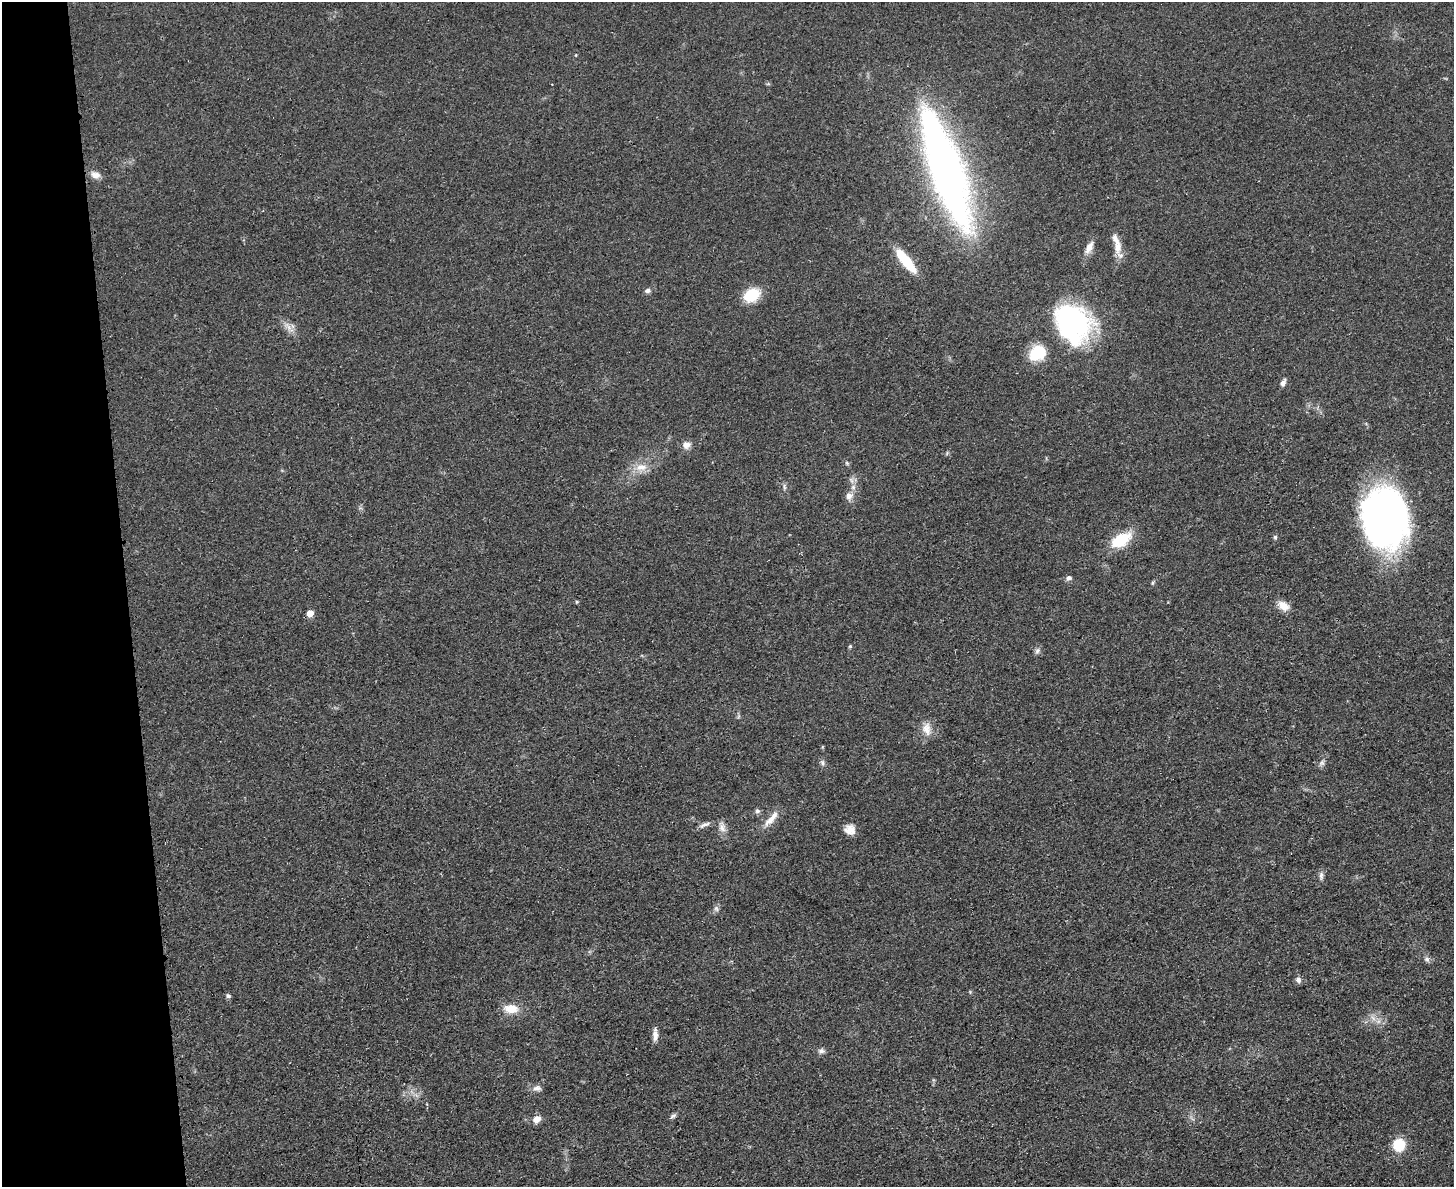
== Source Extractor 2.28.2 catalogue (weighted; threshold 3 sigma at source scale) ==
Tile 4 of 3 x 4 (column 1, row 2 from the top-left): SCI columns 141-1592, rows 2384-3568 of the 4749 x 4766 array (HDU 1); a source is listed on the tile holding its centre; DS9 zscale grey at full resolution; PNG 1456 x 1189 px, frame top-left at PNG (2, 2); no overlay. Shown black and unused: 9% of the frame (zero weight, under 3 of 4 exposures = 2% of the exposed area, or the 3 px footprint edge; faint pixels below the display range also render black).
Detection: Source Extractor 2.28.2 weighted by HDU 2 'WHT'; one run over the whole footprint, this tile lists its part. Background 0.0456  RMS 0.0053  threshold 0.0238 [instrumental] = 3 sigma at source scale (4.5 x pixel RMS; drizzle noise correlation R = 1.50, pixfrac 1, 0.05/0.05 arcsec/px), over >= 5 px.
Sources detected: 49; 1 inside a brighter listed object's ellipse — not listed separately; the other 48 listed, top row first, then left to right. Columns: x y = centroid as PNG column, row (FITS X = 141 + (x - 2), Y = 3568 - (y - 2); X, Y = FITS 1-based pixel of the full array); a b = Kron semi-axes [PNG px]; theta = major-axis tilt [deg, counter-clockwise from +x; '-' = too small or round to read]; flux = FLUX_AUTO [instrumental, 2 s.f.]
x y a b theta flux
576 55 5 3 - 0.45
946 171 100 25 -71 380
95 175 13 8 -19 3.5
1117 247 18 11 -89 6.7
1089 248 19 8 61 4.7
905 260 24 7 -51 27
647 290 7 6 - 1.8
751 295 18 13 32 16
1072 323 41 33 -57 100
288 327 22 6 -48 4.3
1037 353 18 14 38 20
1283 383 8 5 65 2.4
687 445 11 9 23 3.5
947 453 6 4 72 0.68
847 463 6 5 - 0.89
641 467 18 10 9 7
784 487 10 4 89 1.2
849 496 12 10 70 3.9
1385 518 55 40 -89 270
1275 537 6 5 - 0.92
1121 540 20 11 31 23
1069 578 8 6 38 1.5
1152 583 6 4 71 0.69
1284 606 13 9 -41 6.2
310 613 5 5 - 8
850 646 5 4 - 0.66
1037 651 9 6 63 1.7
926 729 19 12 -78 6.1
822 762 8 6 -75 1.4
1322 763 8 7 - 1.7
757 811 7 6 - 1.4
771 819 27 8 49 6.4
704 825 17 5 22 2.5
722 827 16 9 -74 3.8
850 829 13 11 -29 5.1
1321 875 11 6 86 2
716 908 9 5 -63 1.5
1427 959 8 7 - 1.6
1298 980 8 7 - 1.9
228 996 6 5 - 1.2
511 1009 17 10 -2 9.2
1373 1018 9 5 -45 2.2
655 1035 13 5 88 4.2
821 1051 9 7 5 1.8
537 1088 11 8 8 2.7
673 1116 10 5 41 1.4
537 1119 9 7 35 4.8
1399 1145 10 9 - 20
Overlapping masked pixels (flux is a lower limit): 1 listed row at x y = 1072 323